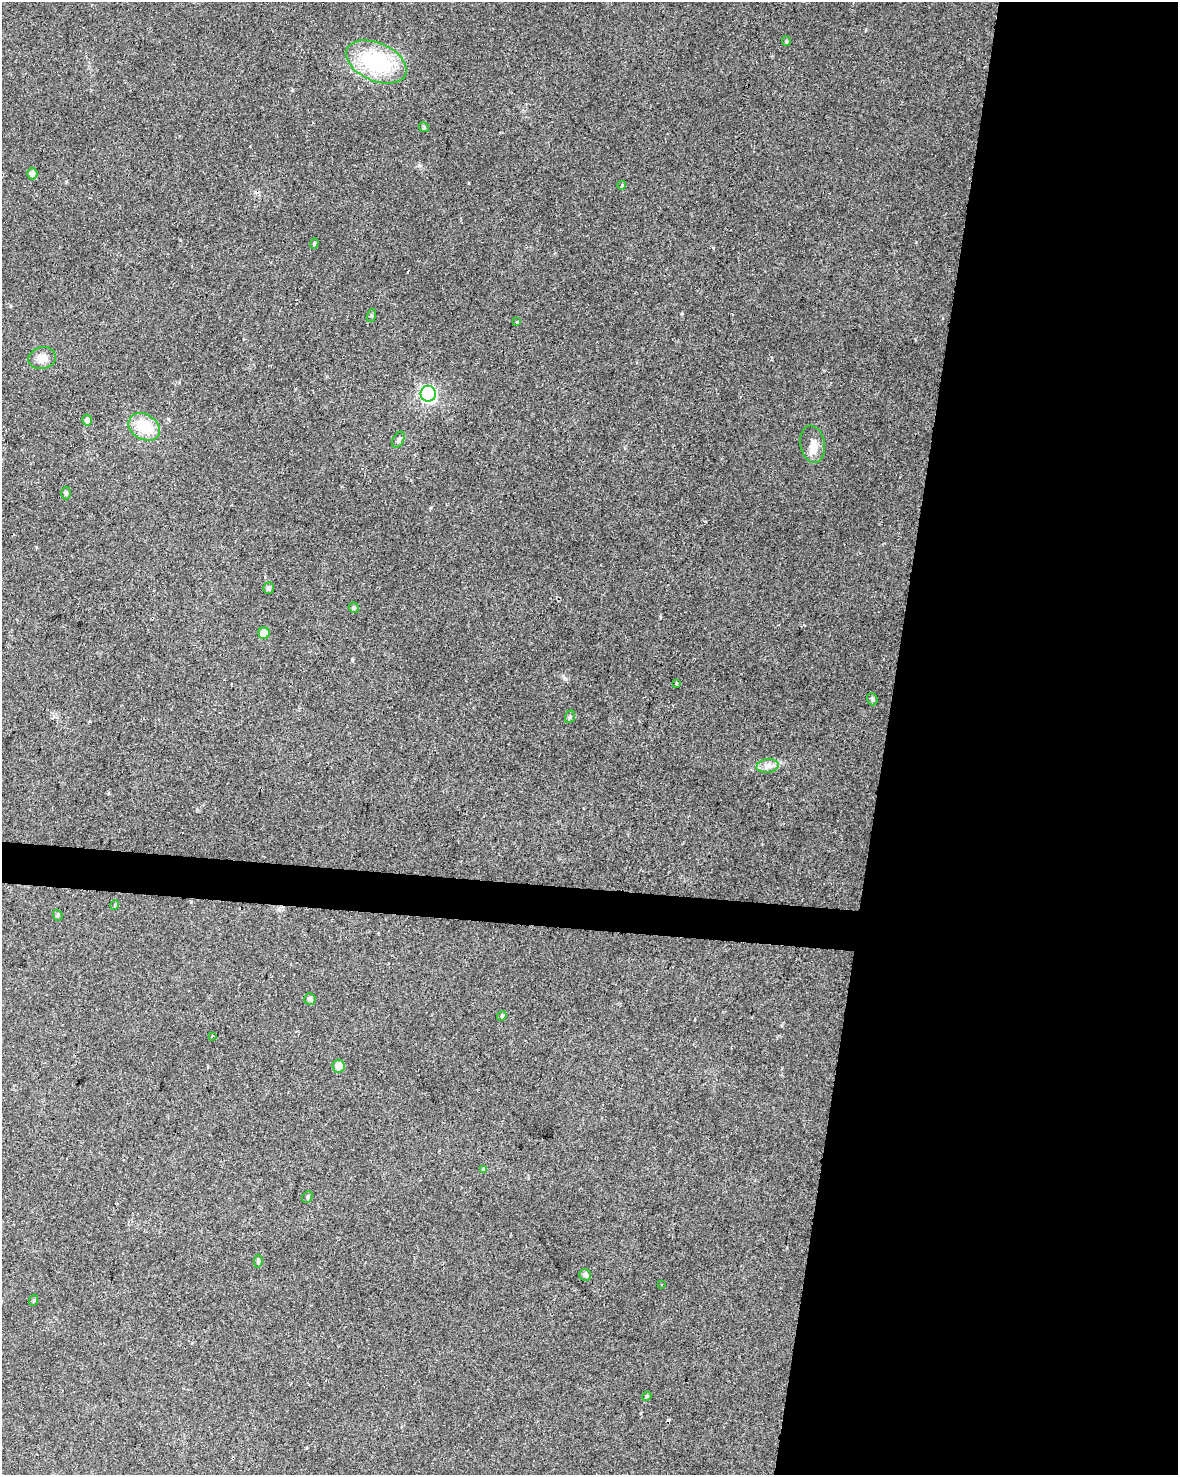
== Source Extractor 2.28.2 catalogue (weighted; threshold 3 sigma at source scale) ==
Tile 8 of 4 x 3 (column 4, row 2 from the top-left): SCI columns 3539-4714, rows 1761-3233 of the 4715 x 4936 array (HDU 1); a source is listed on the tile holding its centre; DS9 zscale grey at full resolution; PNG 1180 x 1477 px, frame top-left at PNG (2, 2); each listed source drawn as its Kron ellipse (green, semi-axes under 4 px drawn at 4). Shown black and unused: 27% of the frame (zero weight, under 2 of 3 exposures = <1% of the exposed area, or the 3 px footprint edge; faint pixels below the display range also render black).
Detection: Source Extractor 2.28.2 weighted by HDU 2 'WHT'; one run over the whole footprint, this tile lists its part. Background 0.0562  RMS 0.0069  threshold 0.0308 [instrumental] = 3 sigma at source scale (4.5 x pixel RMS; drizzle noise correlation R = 1.50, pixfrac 1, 0.0396/0.0396 arcsec/px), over >= 5 px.
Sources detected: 37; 2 cosmic-ray / hot-pixel residue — neither listed nor drawn; the other 35 listed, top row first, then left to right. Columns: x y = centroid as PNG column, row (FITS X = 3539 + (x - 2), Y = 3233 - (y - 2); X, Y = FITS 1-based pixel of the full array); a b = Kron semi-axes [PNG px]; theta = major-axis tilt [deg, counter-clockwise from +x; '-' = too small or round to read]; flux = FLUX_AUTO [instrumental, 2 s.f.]
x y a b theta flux
786 41 5 4 - 0.86
376 62 32 19 -24 58
424 127 5 4 - 0.9
32 174 6 5 - 3
622 185 4 3 - 0.66
314 243 5 4 - 0.89
371 315 6 4 71 0.93
517 322 3 3 - 1.4
42 358 14 11 14 6
428 394 8 7 - 130
87 420 5 5 - 3
144 427 17 12 -31 23
398 440 8 5 61 1.8
813 444 19 12 -80 7.7
66 493 6 4 -89 1.2
269 588 5 5 - 1.5
354 608 5 5 - 1.2
264 633 6 5 - 9.8
676 683 3 3 - 1.2
872 699 6 5 - 1.4
570 717 6 5 - 1.2
768 766 11 7 6 3.7
115 905 5 3 - 0.58
58 915 6 4 -70 1.1
310 999 6 5 - 2.1
502 1016 5 4 - 0.86
212 1036 4 3 - 1.6
338 1066 6 6 - 5.7
483 1170 3 3 - 2.7
307 1197 6 5 - 1.1
258 1261 6 4 84 1.4
585 1275 6 5 - 2.2
662 1285 3 2 - 0.57
34 1300 5 3 - 0.86
647 1396 5 4 - 1
Unlisted compact peaks at least as high as the median listed source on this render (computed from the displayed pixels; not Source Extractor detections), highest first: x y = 713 248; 352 660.